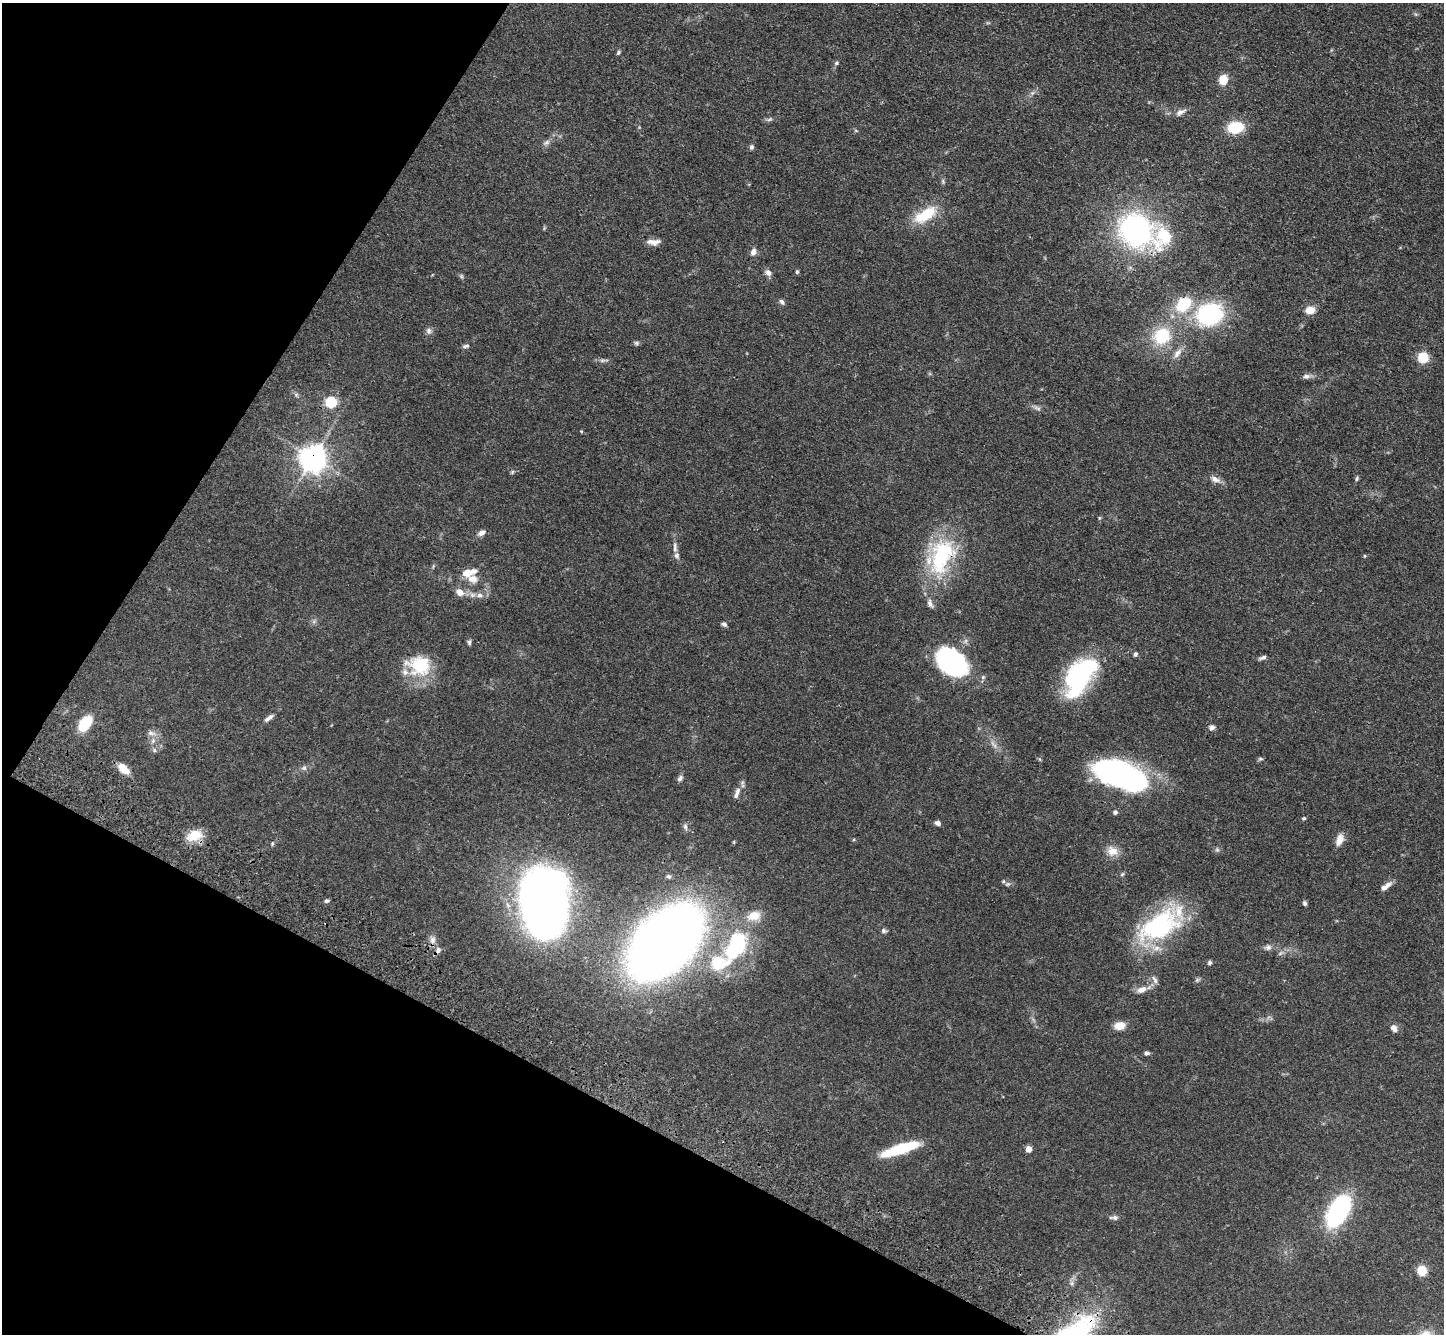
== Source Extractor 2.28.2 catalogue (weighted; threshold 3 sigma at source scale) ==
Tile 9 of 4 x 4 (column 1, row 3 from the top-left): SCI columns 67-1508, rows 1722-3053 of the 5900 x 5969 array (HDU 1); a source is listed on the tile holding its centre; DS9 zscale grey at full resolution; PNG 1446 x 1336 px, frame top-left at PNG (2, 3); no overlay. Shown black and unused: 25% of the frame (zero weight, under 3 of 4 exposures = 6% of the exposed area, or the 3 px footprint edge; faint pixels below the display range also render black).
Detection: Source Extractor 2.28.2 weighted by HDU 2 'WHT'; one run over the whole footprint, this tile lists its part. Background 0.0549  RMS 0.0056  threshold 0.0252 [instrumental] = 3 sigma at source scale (4.5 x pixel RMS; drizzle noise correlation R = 1.50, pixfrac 1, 0.05/0.05 arcsec/px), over >= 5 px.
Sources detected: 111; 2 too faint to see at this stretch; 4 inside a brighter object's white glare — not listed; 11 inside a brighter listed object's ellipse — not listed separately; the other 94 listed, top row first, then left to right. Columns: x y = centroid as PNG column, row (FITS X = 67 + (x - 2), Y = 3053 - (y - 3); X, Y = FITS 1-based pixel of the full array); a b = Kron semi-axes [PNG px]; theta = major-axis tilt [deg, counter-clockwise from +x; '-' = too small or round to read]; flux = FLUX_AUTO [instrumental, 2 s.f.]
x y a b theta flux
618 53 6 4 62 0.93
836 63 6 5 - 0.88
1223 80 10 9 - 7.8
1180 112 15 7 27 2.7
769 119 8 5 20 1.2
1235 128 12 8 8 24
546 142 9 5 21 1.5
751 147 7 6 - 1.2
925 215 32 13 31 18
1135 230 28 23 -44 130
1164 236 30 25 -69 22
654 242 17 6 2 3.7
753 252 8 7 - 2.5
797 272 5 4 - 0.81
768 273 9 7 -54 2.3
461 276 6 4 -46 0.86
782 302 8 5 -57 1.5
1183 304 15 12 41 23
1310 310 11 8 12 5.3
1210 314 24 20 17 59
429 331 9 7 -90 1.8
1162 335 18 15 61 25
636 343 7 5 -22 0.98
466 346 10 5 11 1.3
1177 353 16 7 53 3.7
1423 358 6 5 - 30
602 360 9 4 8 1.2
1306 376 10 7 5 2
331 402 6 6 - 28
1037 408 12 4 -24 1.6
313 458 10 10 - 350
512 472 6 4 72 0.73
1357 478 7 4 72 0.84
1215 479 12 7 -33 3.1
1099 518 6 4 72 0.59
481 533 10 6 31 2.3
675 547 15 5 -88 2.5
941 556 52 27 71 51
468 573 16 8 16 7.2
460 592 11 8 -44 3.9
480 595 8 6 -1 2.1
724 624 7 5 -37 1.3
469 642 7 5 -78 1.1
1135 654 6 5 - 1.1
1263 658 10 5 19 1.5
419 665 31 24 -10 23
949 667 39 16 -34 40
1080 676 41 21 58 87
983 677 5 5 - 0.81
269 718 15 5 37 2.3
85 723 15 9 56 21
1212 727 7 6 - 2.1
151 733 14 6 -9 2.5
154 750 6 4 -71 0.8
1260 759 6 4 18 0.86
304 768 8 6 42 1.4
124 769 15 8 -41 7
1121 775 32 20 8 84
680 778 8 6 50 1.6
738 791 10 7 81 2.3
1115 812 5 5 - 1.4
1304 818 5 4 - 0.71
938 823 6 5 - 2.1
685 827 9 5 -79 1.5
194 835 21 13 20 9.8
1340 840 14 8 69 4.9
272 843 6 4 71 0.74
1112 851 15 13 -10 5.6
669 876 6 6 - 1.1
1008 884 8 4 15 1
1388 885 12 7 25 2.5
327 901 6 4 20 1
544 902 64 40 -86 370
1305 903 6 5 - 1.1
1159 925 55 30 29 63
884 931 7 6 - 1.2
432 940 11 8 89 2.7
665 942 59 36 46 650
737 944 35 29 62 45
1268 947 8 7 - 1.9
438 950 9 6 63 1.8
1209 963 6 5 - 0.97
1155 980 12 5 -63 1.8
1197 980 7 4 45 0.94
1142 989 14 8 22 4.2
1120 1026 10 8 9 6.8
1394 1028 9 7 -48 2.6
1147 1053 6 5 - 1.3
901 1149 39 9 18 28
1028 1149 5 5 - 5
1338 1211 28 14 61 93
1114 1218 13 5 -2 1.6
1422 1270 8 8 - 10
1072 1283 6 6 - 1.4
Overlapping masked pixels (flux is a lower limit): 2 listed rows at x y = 313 458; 941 556